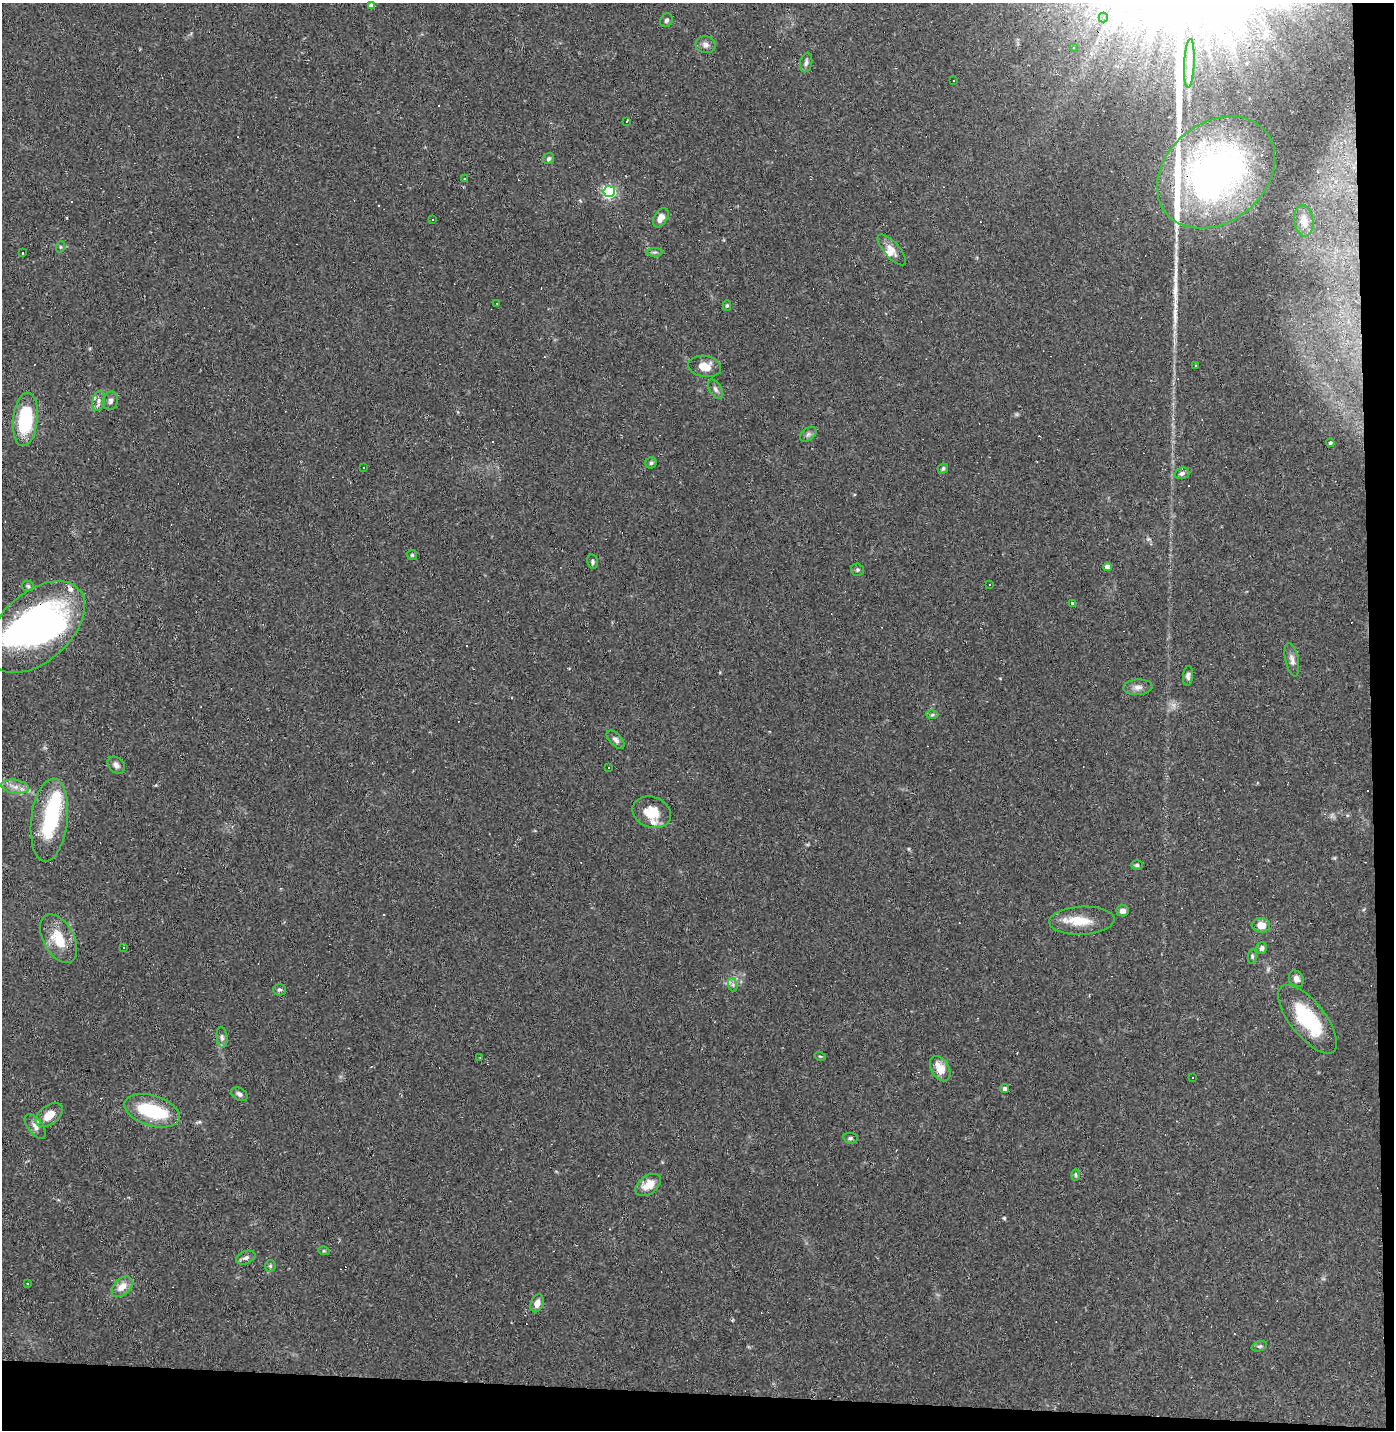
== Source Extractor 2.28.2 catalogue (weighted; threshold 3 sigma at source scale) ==
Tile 9 of 3 x 3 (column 3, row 3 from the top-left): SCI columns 2852-4243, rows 1-1428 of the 4311 x 4285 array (HDU 1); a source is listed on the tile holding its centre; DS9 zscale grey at full resolution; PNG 1396 x 1432 px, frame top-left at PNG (2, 3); each listed source drawn as its Kron ellipse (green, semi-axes under 4 px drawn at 4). Shown black and unused: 4% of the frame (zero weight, under 2 of 3 exposures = <1% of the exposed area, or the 3 px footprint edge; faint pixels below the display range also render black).
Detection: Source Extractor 2.28.2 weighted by HDU 2 'WHT'; one run over the whole footprint, this tile lists its part. Background 0.0535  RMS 0.0052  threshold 0.0233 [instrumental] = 3 sigma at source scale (4.5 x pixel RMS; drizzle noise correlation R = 1.50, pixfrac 1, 0.05/0.05 arcsec/px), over >= 5 px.
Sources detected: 122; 1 too faint to see at this stretch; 4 inside a brighter object's white glare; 27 cosmic-ray / hot-pixel residue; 1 long thin detection or spike segment (spike, bleed or trail) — neither listed nor drawn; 5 inside a brighter listed object's ellipse — not listed separately; the other 84 listed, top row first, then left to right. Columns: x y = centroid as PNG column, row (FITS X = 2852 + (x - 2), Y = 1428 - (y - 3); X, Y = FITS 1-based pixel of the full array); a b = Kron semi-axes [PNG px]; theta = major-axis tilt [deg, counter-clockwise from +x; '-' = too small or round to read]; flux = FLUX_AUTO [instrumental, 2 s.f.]
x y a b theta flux
371 6 4 4 - 3.5
1103 18 5 4 - 0.76
666 20 7 6 - 1.1
706 45 10 8 -10 2.2
1074 47 4 4 - 0.63
806 63 10 6 77 1.7
1189 63 24 5 87 4
953 81 3 3 - 0.87
626 121 3 3 - 1.3
549 159 6 5 - 0.98
1216 172 64 49 39 170
464 179 3 3 - 0.51
609 192 5 5 - 82
661 218 11 6 60 4.1
432 220 3 3 - 2.3
1304 221 15 9 -82 5.6
60 247 6 4 71 0.6
892 250 19 7 -48 4
655 252 8 4 0 1.1
22 253 3 3 - 2.1
497 303 2 2 - 0.43
727 306 5 4 - 0.74
705 366 16 10 -10 7.4
1196 366 3 2 - 0.75
715 389 10 6 -58 1.6
99 401 10 6 78 2
110 401 9 7 78 1.8
25 419 27 12 84 33
808 434 9 6 39 1.5
1330 443 4 4 - 0.72
651 463 5 5 - 0.94
364 468 3 3 - 0.7
943 468 5 4 - 0.97
1182 473 7 5 17 1.6
412 555 5 5 - 0.71
592 562 7 5 -80 1
1107 567 4 4 - 4.1
857 570 6 6 - 0.95
990 584 3 3 - 1
28 586 6 5 - 0.88
1073 604 4 3 - 1.9
36 627 57 34 42 170
1292 660 17 6 -78 2.6
1188 676 10 5 83 1.5
1138 687 14 8 4 2.8
932 715 6 4 2 0.93
616 740 11 6 -46 2
116 765 10 7 -43 2.2
608 768 3 3 - 0.45
15 787 14 7 -9 3.6
652 812 20 15 -21 11
49 820 42 18 83 36
1137 865 6 4 -1 0.79
1123 911 6 5 - 2.3
1082 921 33 14 3 11
1261 925 9 7 -6 5.4
59 939 26 15 -61 14
123 948 3 3 - 1.2
1262 948 6 5 - 1.8
1252 956 7 4 83 0.81
1296 979 9 7 -58 2.8
733 985 7 4 -72 1.1
280 990 6 6 - 1.1
1308 1019 42 17 -51 36
222 1037 10 5 -83 1.5
820 1056 5 3 - 0.48
480 1058 2 2 - 0.35
940 1069 13 9 -61 7.4
1193 1078 3 2 - 0.63
1004 1089 4 4 - 1
239 1094 9 6 -32 1.6
152 1111 29 15 -17 34
49 1115 15 9 39 7
35 1126 14 7 -52 2.8
850 1138 7 5 -12 0.96
1076 1175 6 4 -89 0.71
648 1185 14 9 35 7.1
324 1251 6 3 -17 0.56
246 1258 10 6 21 1.9
270 1266 5 5 - 0.85
28 1284 3 2 - 1.1
122 1287 12 8 44 5.4
537 1303 9 6 71 3.4
1259 1346 8 5 18 0.97
Overlapping masked pixels (flux is a lower limit): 1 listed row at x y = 36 627
Isophote crosses this tile's border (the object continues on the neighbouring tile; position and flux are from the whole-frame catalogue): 1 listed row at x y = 36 627